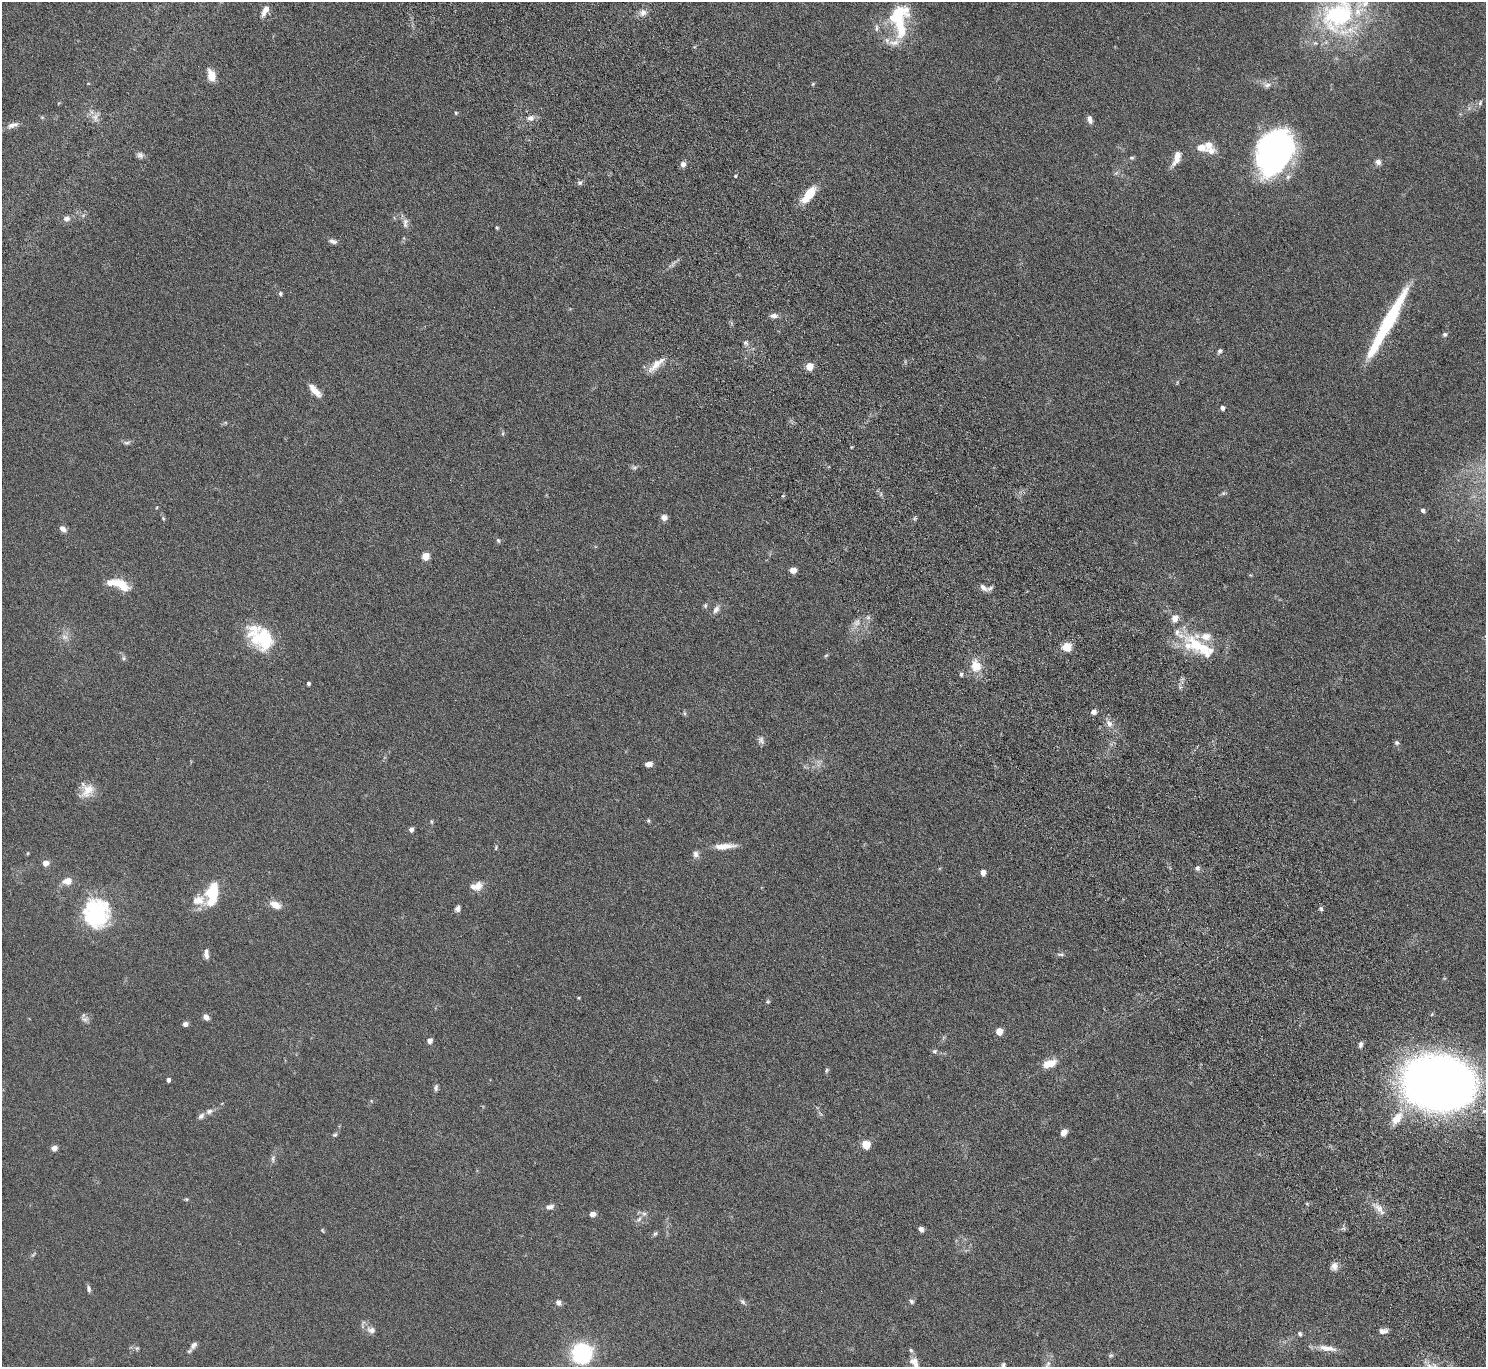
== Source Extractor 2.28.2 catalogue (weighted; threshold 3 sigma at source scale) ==
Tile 6 of 4 x 4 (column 2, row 2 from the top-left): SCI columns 1536-3019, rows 2925-4289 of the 6037 x 5985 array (HDU 1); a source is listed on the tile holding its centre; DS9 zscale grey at full resolution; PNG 1488 x 1369 px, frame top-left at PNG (2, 2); no overlay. Shown black and unused: <1% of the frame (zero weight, under 4 of 8 exposures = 3% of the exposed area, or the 3 px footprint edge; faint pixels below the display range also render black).
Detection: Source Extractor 2.28.2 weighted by HDU 2 'WHT'; one run over the whole footprint, this tile lists its part. Background 0.0883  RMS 0.0051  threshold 0.021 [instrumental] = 3 sigma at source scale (4.09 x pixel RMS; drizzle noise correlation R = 1.36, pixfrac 0.8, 0.05/0.05 arcsec/px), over >= 5 px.
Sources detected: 159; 2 too faint to see at this stretch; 3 inside a brighter object's white glare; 1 long thin detection or spike segment (spike, bleed or trail) — not listed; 14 inside a brighter listed object's ellipse — not listed separately; the other 139 listed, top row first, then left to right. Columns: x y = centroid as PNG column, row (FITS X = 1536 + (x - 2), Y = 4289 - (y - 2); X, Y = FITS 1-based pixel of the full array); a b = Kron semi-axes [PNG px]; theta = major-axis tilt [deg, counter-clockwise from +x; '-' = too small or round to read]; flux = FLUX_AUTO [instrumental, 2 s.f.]
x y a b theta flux
265 10 15 6 63 3.4
643 13 10 9 - 2.6
1338 15 59 44 53 72
900 23 35 13 -81 21
876 28 12 4 90 1.2
887 40 10 7 -74 2
211 75 12 7 -73 6.1
813 84 5 4 - 0.51
1267 85 10 8 -4 2.1
1480 103 8 5 79 1.1
456 113 5 5 - 0.67
42 117 6 4 -19 0.56
95 117 13 9 71 3.1
530 118 10 7 16 2.4
1090 119 10 6 -71 2.1
13 125 18 7 18 2.8
1275 147 44 25 89 110
1202 148 16 11 -16 4.9
140 155 9 7 -21 1.6
1131 158 7 5 0 0.77
1177 158 20 8 68 4.3
1378 162 7 7 - 1.8
683 164 7 6 - 2
735 176 3 3 - 0.47
580 182 7 6 - 1.1
809 195 20 8 52 12
66 219 8 6 1 2
405 223 14 6 87 2.1
497 228 4 4 - 0.64
333 241 10 5 -17 1.7
280 294 5 5 - 0.89
774 316 10 7 3 1.9
1445 334 6 5 - 0.97
745 343 6 6 - 1.1
1220 351 7 5 57 1.1
656 365 26 8 44 5.4
809 366 5 5 - 11
315 390 17 7 -47 4.7
1222 408 4 4 - 2.1
503 433 6 3 71 0.55
127 443 10 6 1 1.2
634 468 7 5 17 1
1223 493 6 5 - 0.76
1423 510 5 4 - 1.6
664 517 8 7 - 2.1
163 518 5 4 - 0.52
63 529 10 6 -41 2.1
498 540 6 4 -71 0.76
425 556 5 5 - 12
793 570 7 6 - 2.9
121 584 23 11 -29 9.4
983 588 12 6 -41 2
705 606 7 5 88 0.84
716 609 13 7 59 2.1
1175 618 9 8 - 3.5
857 623 11 8 13 2.9
262 635 30 27 -15 24
65 637 11 7 -28 2.4
1196 644 26 21 -25 21
1067 647 5 5 - 23
826 655 6 4 4 0.53
123 658 6 5 - 0.87
976 666 16 13 -70 7.2
961 674 5 4 - 0.98
308 683 3 3 - 1
1094 712 6 5 - 2
684 713 6 4 -88 0.69
1109 724 11 8 -56 2.8
761 740 11 8 -73 1.8
1397 743 7 6 - 0.93
649 764 7 5 9 2.7
88 790 23 14 43 7
431 821 6 4 -88 0.62
648 821 6 5 - 0.6
411 829 4 4 - 2.2
724 846 26 7 4 6
496 848 7 4 65 0.61
28 853 5 3 - 0.44
696 854 9 7 -77 1.9
45 863 6 6 - 3.2
1197 868 7 6 - 1.2
983 872 5 4 - 4.1
67 881 11 8 10 4
478 886 13 11 44 4.1
212 893 24 11 80 19
198 900 17 13 13 6.3
275 905 10 6 -25 6.1
458 909 6 5 - 1.8
1321 909 6 4 -67 0.84
97 918 36 24 -88 43
206 953 12 5 -88 2.2
1060 954 9 4 2 1
768 1002 6 5 - 0.65
206 1017 7 5 -44 2.3
85 1019 11 8 -3 1.8
185 1024 5 5 - 1.9
999 1031 5 5 - 8.9
430 1041 4 4 - 3.4
1360 1044 8 5 77 1.5
934 1051 7 6 - 0.97
1049 1064 16 8 17 6.7
827 1070 7 4 62 0.71
168 1080 4 4 - 1.6
1439 1083 49 37 -8 480
436 1088 9 5 79 1.1
209 1111 9 7 19 1.8
201 1116 9 6 45 1.7
1397 1118 18 10 54 7.2
1064 1132 7 5 54 3
335 1135 7 5 35 0.81
866 1144 5 5 - 17
54 1148 6 5 - 2.3
273 1159 12 5 81 1.5
186 1199 5 4 - 0.56
550 1207 10 6 13 1.9
1379 1209 20 7 -52 4.1
592 1214 6 5 - 2.7
644 1214 8 5 -16 1.3
639 1219 7 5 45 1.3
921 1229 7 5 -59 1.4
322 1230 6 4 -72 0.52
655 1233 7 5 61 0.78
1334 1266 10 8 66 2.4
89 1289 9 5 -76 1.3
911 1301 6 6 - 0.99
558 1302 7 6 - 1.7
743 1302 8 6 -45 1.1
371 1330 10 8 -16 2.5
1383 1331 10 6 2 2.2
1300 1334 7 5 -63 0.9
193 1345 11 7 49 2.1
137 1348 7 4 44 0.71
1327 1348 27 8 -8 4.8
911 1350 7 5 -50 0.86
582 1353 13 13 - 65
1111 1355 7 5 1 0.79
1048 1363 10 6 58 2
916 1365 13 8 -75 2.9
1003 1366 11 5 -79 1.4
Isophote crosses this tile's border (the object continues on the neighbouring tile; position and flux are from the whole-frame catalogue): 5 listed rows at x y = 1338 15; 1439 1083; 1048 1363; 916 1365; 1003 1366